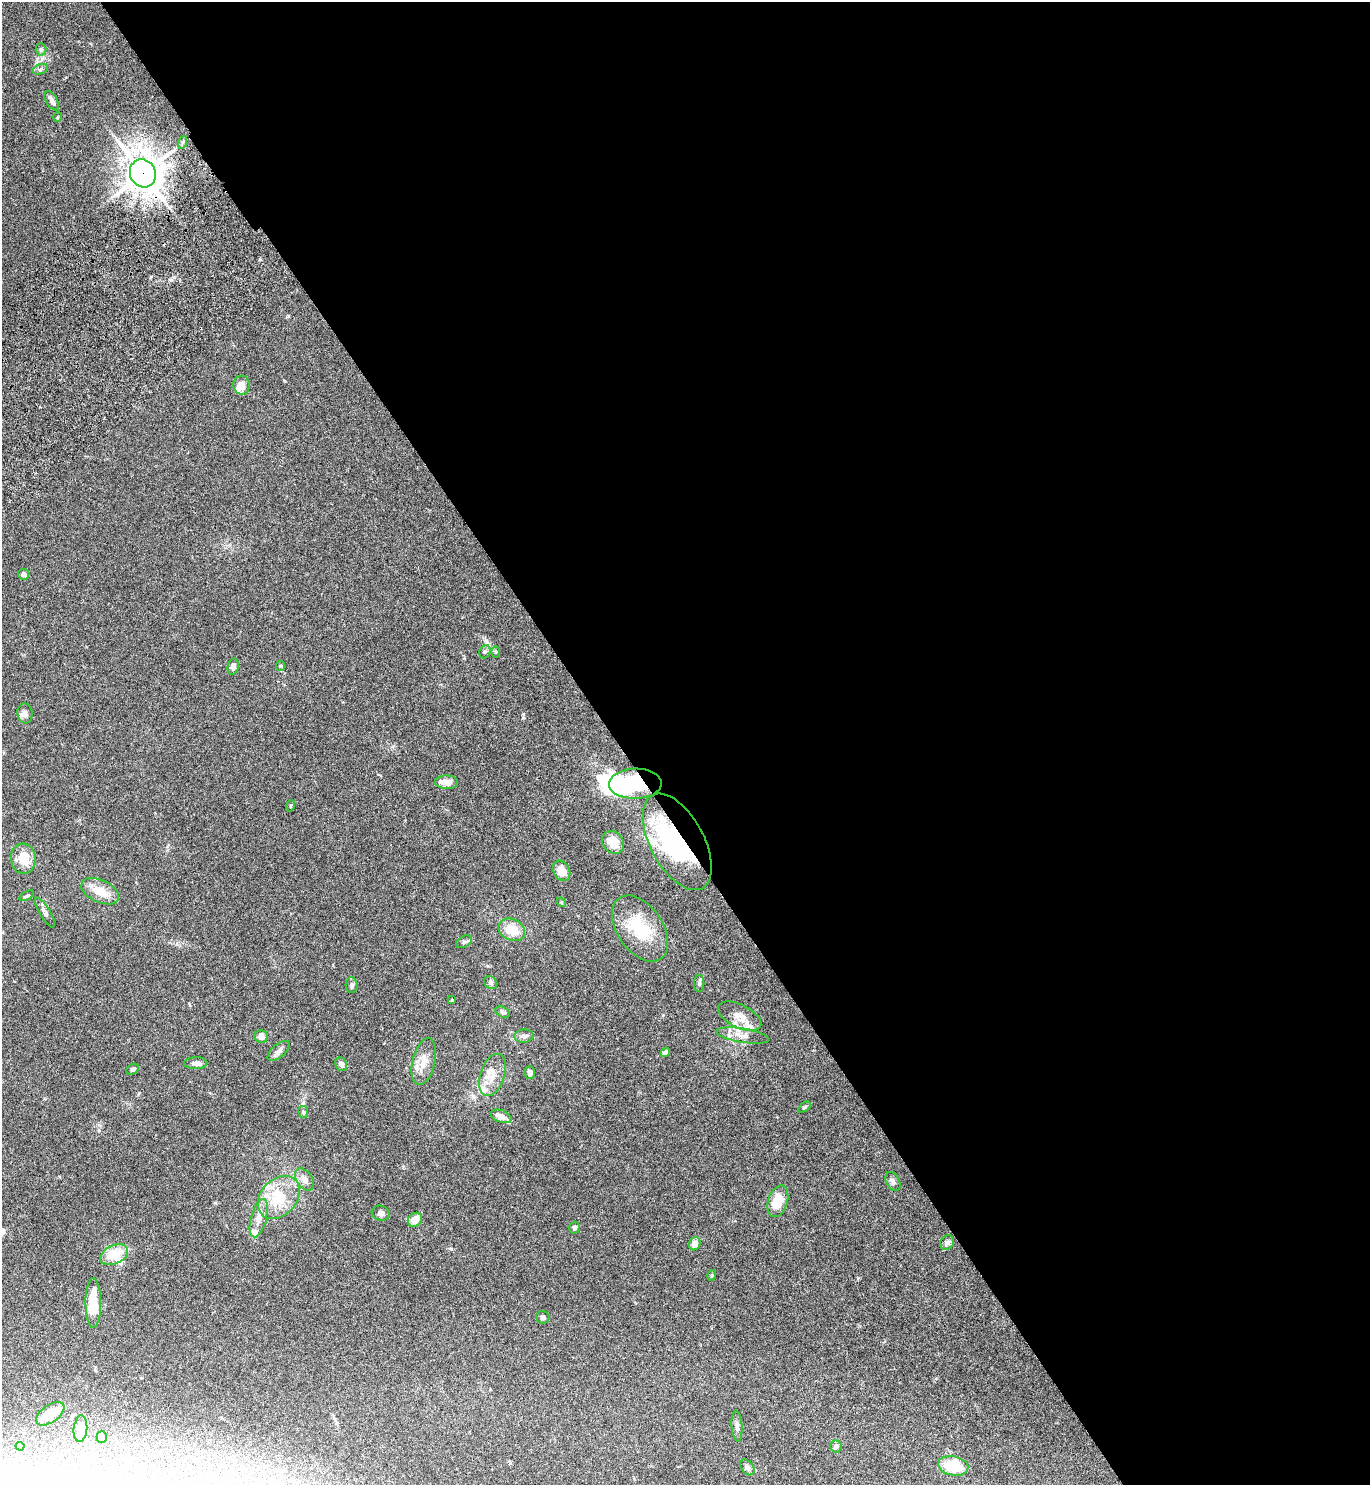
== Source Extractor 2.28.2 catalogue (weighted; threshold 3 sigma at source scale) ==
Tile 8 of 4 x 4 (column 4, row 2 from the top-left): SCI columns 4306-5673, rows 3019-4501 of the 6072 x 6081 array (HDU 1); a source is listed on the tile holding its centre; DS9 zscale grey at full resolution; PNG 1372 x 1487 px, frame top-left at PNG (2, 2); each listed source drawn as its Kron ellipse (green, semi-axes under 4 px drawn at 4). Shown black and unused: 55% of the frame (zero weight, under 4 of 7 exposures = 5% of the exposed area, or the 3 px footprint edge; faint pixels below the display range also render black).
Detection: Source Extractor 2.28.2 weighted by HDU 2 'WHT'; one run over the whole footprint, this tile lists its part. Background 0.0259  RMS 0.0024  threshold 0.00985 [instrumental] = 3 sigma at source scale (4.09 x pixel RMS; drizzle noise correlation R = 1.36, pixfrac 0.8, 0.05/0.05 arcsec/px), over >= 5 px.
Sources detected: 87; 7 inside a brighter object's white glare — neither listed nor drawn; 11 inside a brighter listed object's ellipse — not listed separately; the other 69 listed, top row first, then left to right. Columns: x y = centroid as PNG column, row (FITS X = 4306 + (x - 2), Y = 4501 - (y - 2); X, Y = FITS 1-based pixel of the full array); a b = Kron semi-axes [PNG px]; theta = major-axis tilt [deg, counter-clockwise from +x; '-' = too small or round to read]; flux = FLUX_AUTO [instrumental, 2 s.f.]
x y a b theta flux
41 49 6 5 - 0.41
40 69 8 5 21 0.45
52 101 10 5 -61 0.89
58 117 5 3 - 0.2
183 142 7 4 71 0.38
143 173 14 13 - 370
242 385 9 8 - 1.6
24 574 5 5 - 0.85
485 652 7 5 67 0.42
496 652 6 4 89 0.26
233 666 8 5 78 0.79
280 666 5 4 - 0.24
25 713 10 7 -82 0.89
447 782 11 7 -1 1.9
635 784 26 15 2 17
290 806 5 3 - 0.22
613 842 12 10 -51 3.3
677 842 53 27 -62 25
23 859 15 12 -86 4.5
562 871 11 8 -62 2.4
100 891 20 11 -25 4
27 896 8 4 31 0.35
561 902 5 3 - 0.18
45 912 17 5 -59 0.88
640 928 37 22 -56 9.7
512 930 14 10 -26 4.1
464 942 8 5 29 0.46
491 982 7 5 -47 0.54
699 983 8 5 -90 0.48
352 985 8 6 -88 0.55
452 1000 3 3 - 0.22
503 1012 8 5 -27 0.43
740 1016 23 11 -26 2.6
261 1036 7 6 - 1.4
524 1036 9 6 3 0.83
743 1036 26 7 -9 2
279 1051 13 6 39 0.93
665 1053 5 4 - 0.86
424 1062 24 11 77 3
196 1063 11 6 1 0.88
341 1064 7 5 -58 0.83
133 1069 7 5 32 0.45
530 1072 6 5 - 0.94
493 1075 22 12 71 3
804 1107 7 4 37 0.32
303 1112 6 5 - 0.41
501 1116 11 6 -19 1.6
304 1179 12 8 -55 1.6
893 1182 10 6 -60 0.74
279 1197 24 18 48 9.3
778 1201 16 9 72 4.5
381 1213 9 7 -19 0.79
259 1218 20 8 75 2.2
415 1220 7 6 - 2.4
574 1228 6 5 - 0.55
947 1243 8 6 49 0.98
695 1244 7 5 65 1.7
114 1255 15 9 25 5.5
712 1275 5 3 - 0.22
93 1303 25 7 -90 6
543 1317 6 6 - 0.54
50 1414 16 8 36 3.5
737 1426 15 5 -86 0.82
80 1429 13 6 84 2.9
102 1437 6 5 - 0.65
20 1446 4 4 - 0.25
836 1446 6 6 - 0.89
953 1466 15 9 -12 8.6
747 1467 9 6 -53 0.72
Overlapping masked pixels (flux is a lower limit): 3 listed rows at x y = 143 173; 635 784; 677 842
Unlisted compact peaks at least as high as the median listed source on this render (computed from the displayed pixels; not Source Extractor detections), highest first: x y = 288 316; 451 1249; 523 714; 260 259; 663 1015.